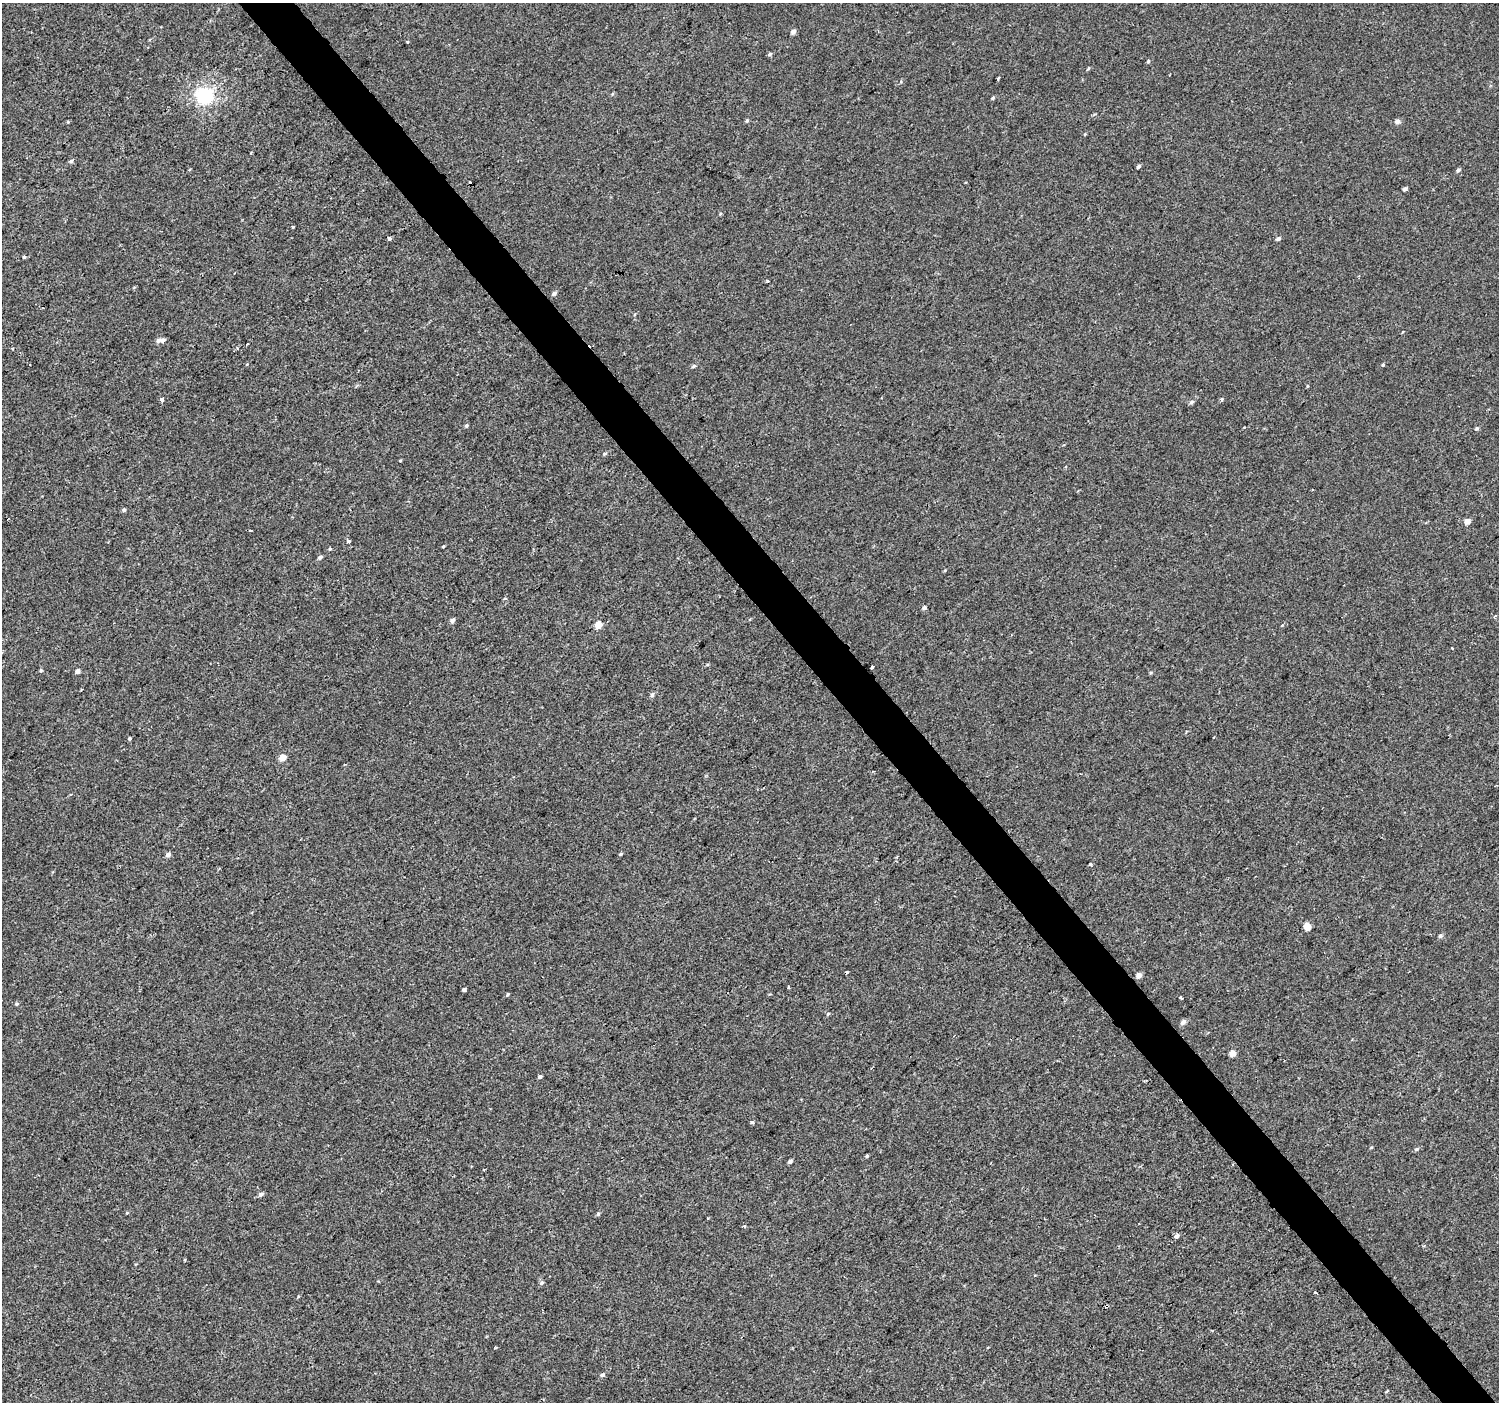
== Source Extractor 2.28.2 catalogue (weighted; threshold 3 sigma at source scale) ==
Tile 6 of 4 x 4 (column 2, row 2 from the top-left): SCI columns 1502-2998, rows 3005-4404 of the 5993 x 5943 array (HDU 1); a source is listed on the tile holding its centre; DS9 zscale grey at full resolution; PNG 1501 x 1404 px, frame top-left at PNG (2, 3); no overlay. Shown black and unused: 4% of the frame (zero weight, under 2 of 3 exposures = <1% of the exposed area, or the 3 px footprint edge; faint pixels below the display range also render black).
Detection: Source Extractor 2.28.2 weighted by HDU 2 'WHT'; one run over the whole footprint, this tile lists its part. Background 3.04e-04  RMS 0.0042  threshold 0.019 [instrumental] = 3 sigma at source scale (4.5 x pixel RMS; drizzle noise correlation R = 1.50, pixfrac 1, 0.0396/0.0396 arcsec/px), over >= 5 px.
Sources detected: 86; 4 cosmic-ray / hot-pixel residue — not listed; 1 inside a brighter listed object's ellipse — not listed separately; the other 81 listed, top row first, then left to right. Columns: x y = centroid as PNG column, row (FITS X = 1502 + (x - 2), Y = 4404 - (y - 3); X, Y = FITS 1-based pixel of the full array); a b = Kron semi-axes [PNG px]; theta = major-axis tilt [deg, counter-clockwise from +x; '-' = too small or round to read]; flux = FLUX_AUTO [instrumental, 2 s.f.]
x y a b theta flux
793 32 5 5 - 1.7
407 42 3 3 - 1.7
770 54 5 4 - 0.75
1148 61 5 4 - 0.56
1088 68 4 3 - 0.51
998 78 4 2 - 0.65
205 96 7 6 - 110
993 98 5 3 - 0.6
747 121 5 4 - 0.54
1397 121 5 5 - 1.8
71 161 6 4 16 0.78
1138 166 4 3 - 0.86
1458 170 5 4 - 0.95
1405 189 4 3 - 1.1
720 214 5 3 - 0.38
293 227 3 2 - 0.64
1278 238 5 4 - 1.1
389 239 3 3 - 3.2
24 257 3 3 - 1.6
767 281 3 3 - 1.1
554 293 6 5 - 1
163 340 7 5 24 1.1
247 344 3 2 - 0.61
13 349 3 2 - 0.41
1383 365 3 3 - 0.6
694 366 7 4 28 0.68
161 399 3 3 - 2
1222 399 5 4 - 0.79
1191 402 6 5 - 0.84
466 426 5 4 - 0.64
1477 428 5 4 - 0.59
604 454 5 5 - 0.54
400 461 4 2 - 0.34
124 510 5 4 - 0.69
1467 521 5 5 - 2.7
250 530 3 2 - 0.5
348 541 3 3 - 1.6
443 546 4 3 - 0.36
330 549 4 4 - 0.64
320 557 6 4 37 0.96
924 607 5 5 - 0.91
1495 616 5 3 - 0.44
452 620 5 5 - 1.2
598 625 5 4 - 8
1452 648 3 2 - 1.5
872 667 4 3 - 0.82
41 670 5 4 - 0.49
77 671 5 4 - 1.4
652 695 6 5 - 0.98
129 738 4 4 - 0.54
282 757 5 5 - 5.2
620 854 4 4 - 0.46
168 855 5 5 - 1.5
1090 864 4 3 - 1.6
1307 927 6 5 - 5.1
1440 936 5 5 - 0.91
1139 975 5 4 - 2.4
464 989 4 3 - 1.5
507 994 5 3 - 0.52
1181 997 3 3 - 4.2
16 1004 5 4 - 0.53
828 1014 5 4 - 0.53
1183 1022 6 5 - 1.7
1233 1053 4 4 - 4.4
540 1077 4 4 - 0.9
752 1122 3 3 - 2
1416 1149 6 4 26 0.71
867 1156 4 3 - 0.57
790 1161 4 3 - 0.92
484 1170 3 2 - 0.81
261 1194 6 4 26 1.3
127 1213 5 3 - 0.37
598 1214 5 4 - 0.65
1177 1236 5 4 - 1.4
185 1260 4 3 - 0.39
541 1283 7 4 28 0.75
1315 1292 3 3 - 2.5
1106 1306 4 3 - 0.73
496 1347 3 2 - 0.53
602 1375 7 5 25 0.93
1386 1391 5 3 - 0.39
Overlapping masked pixels (flux is a lower limit): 1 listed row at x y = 1106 1306